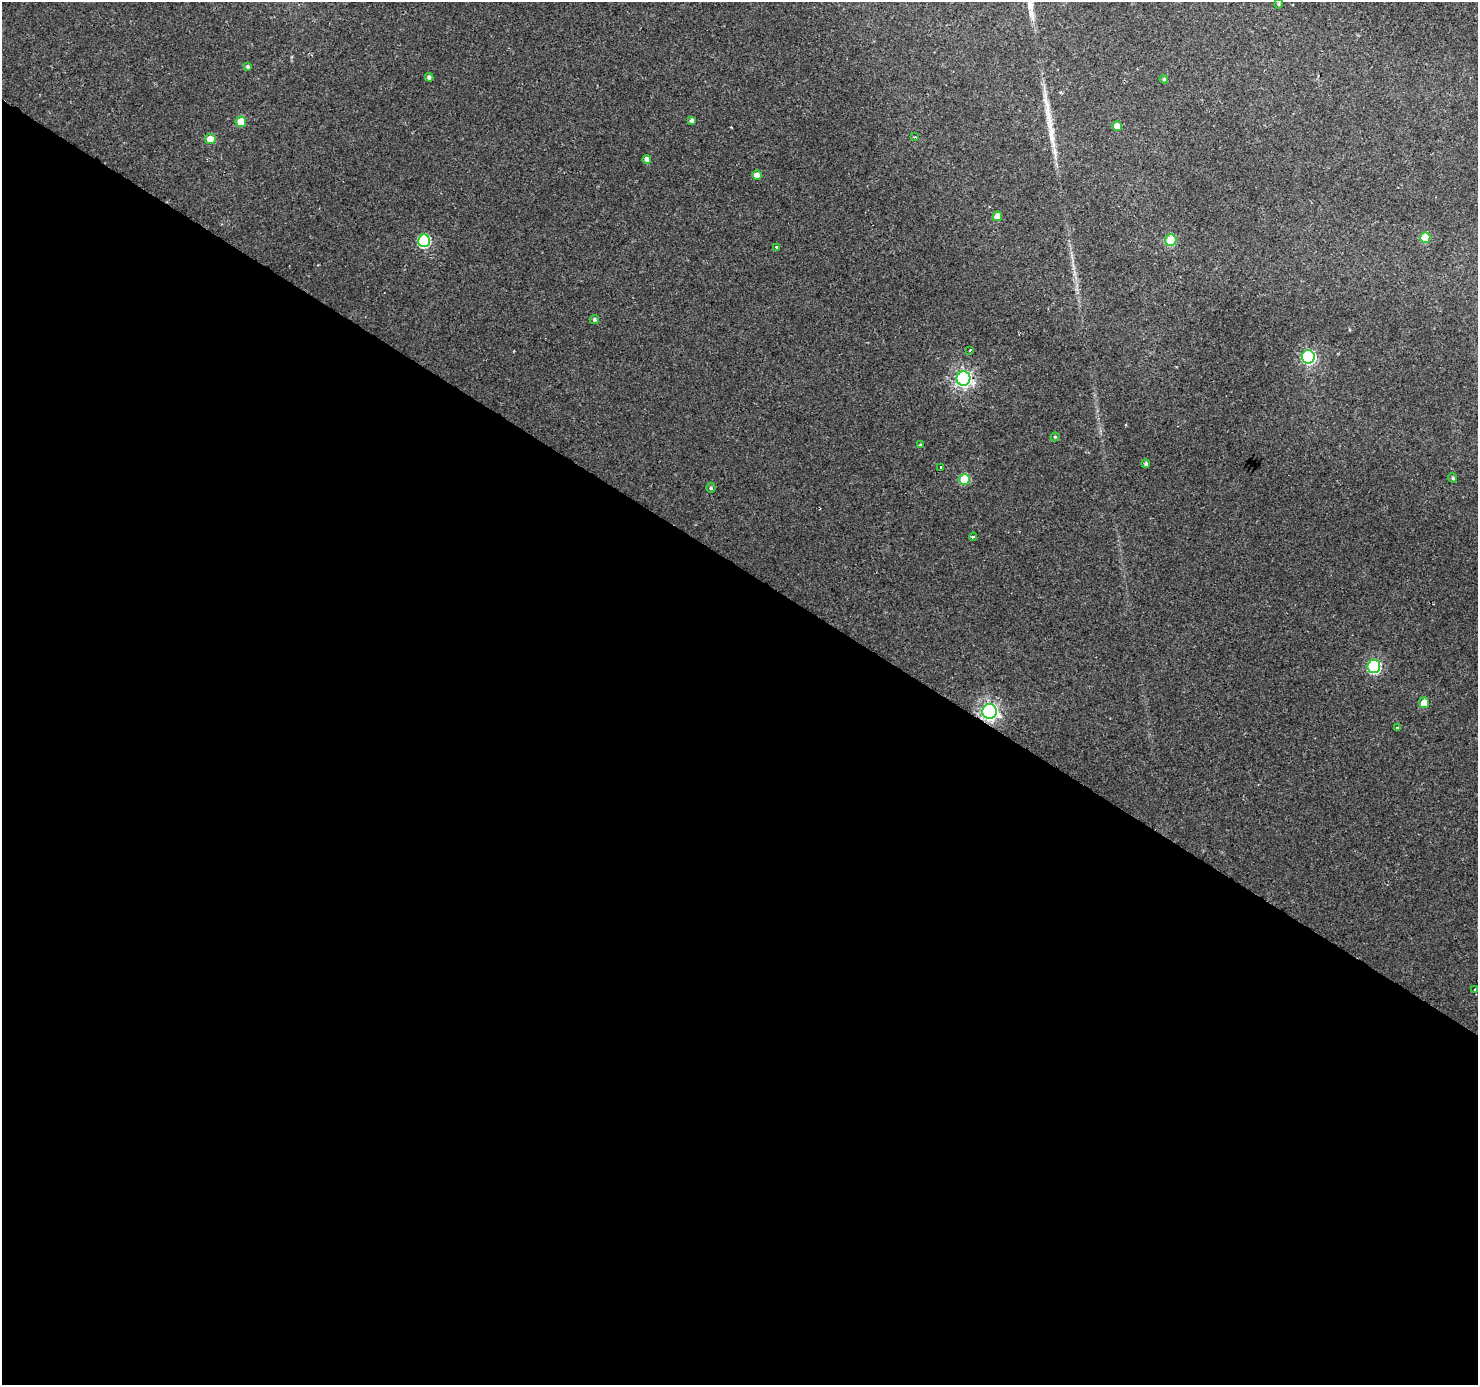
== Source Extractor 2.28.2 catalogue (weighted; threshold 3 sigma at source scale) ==
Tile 14 of 4 x 4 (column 2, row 4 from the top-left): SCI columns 1477-2952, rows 187-1569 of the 5913 x 5973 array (HDU 1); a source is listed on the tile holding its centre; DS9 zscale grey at full resolution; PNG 1480 x 1387 px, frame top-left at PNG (2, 2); each listed source drawn as its Kron ellipse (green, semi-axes under 4 px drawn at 4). Shown black and unused: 59% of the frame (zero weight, under 2 of 3 exposures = <1% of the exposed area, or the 3 px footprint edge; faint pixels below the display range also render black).
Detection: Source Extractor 2.28.2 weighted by HDU 2 'WHT'; one run over the whole footprint, this tile lists its part. Background 0.00576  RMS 0.0025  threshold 0.0113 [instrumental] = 3 sigma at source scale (4.5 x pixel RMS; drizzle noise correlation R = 1.50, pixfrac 1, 0.0396/0.0396 arcsec/px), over >= 5 px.
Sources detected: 36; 2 cosmic-ray / hot-pixel residue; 1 long thin detection or spike segment (spike, bleed or trail) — neither listed nor drawn; the other 33 listed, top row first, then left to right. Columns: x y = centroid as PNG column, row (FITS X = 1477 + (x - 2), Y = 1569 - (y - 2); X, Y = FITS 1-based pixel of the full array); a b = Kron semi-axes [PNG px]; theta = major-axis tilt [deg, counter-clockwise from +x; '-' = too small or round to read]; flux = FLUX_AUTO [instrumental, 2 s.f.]
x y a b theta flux
1279 4 5 4 - 0.34
248 67 4 4 - 0.49
429 77 4 4 - 0.73
1164 79 4 3 - 0.42
692 120 4 3 - 0.57
241 122 5 5 - 4.4
1117 126 5 5 - 3.2
915 137 4 3 - 0.35
210 139 5 5 - 3.3
647 159 4 4 - 0.85
757 175 5 4 - 1.6
997 216 5 4 - 2
1425 238 5 5 - 5.1
1171 240 6 5 - 6.8
424 241 6 6 - 28
776 248 4 3 - 0.71
594 319 4 4 - 0.51
970 350 3 3 - 0.6
1308 357 7 6 - 43
963 378 7 7 - 85
1055 437 4 4 - 0.34
920 445 3 3 - 0.22
1146 464 4 4 - 0.55
941 467 3 2 - 0.52
1453 478 5 4 - 0.47
964 480 5 5 - 11
711 488 5 4 - 0.43
973 537 4 3 - 1.1
1374 666 6 6 - 32
1424 703 5 5 - 3.2
990 711 7 7 - 97
1398 727 4 3 - 1.2
1474 989 3 2 - 0.52
Overlapping masked pixels (flux is a lower limit): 1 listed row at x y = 990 711